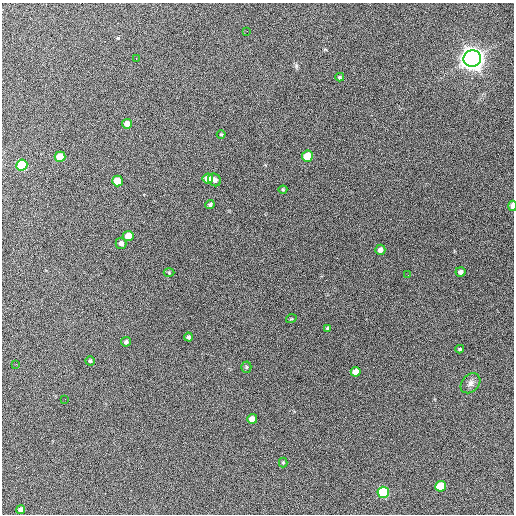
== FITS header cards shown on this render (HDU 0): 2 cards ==
NAXIS1  =                  512 / Axis length
NAXIS2  =                  512 / Axis length

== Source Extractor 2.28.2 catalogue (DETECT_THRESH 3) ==
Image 512 x 512 px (HDU 0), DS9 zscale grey, 1 PNG px = 1 image px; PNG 516 x 516 px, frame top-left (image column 1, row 512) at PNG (2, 3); each listed source drawn as its Kron ellipse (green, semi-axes under 4 px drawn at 4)
Background 836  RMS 30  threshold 89.5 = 3 sigma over >= 5 px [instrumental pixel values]
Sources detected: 37; all 37 listed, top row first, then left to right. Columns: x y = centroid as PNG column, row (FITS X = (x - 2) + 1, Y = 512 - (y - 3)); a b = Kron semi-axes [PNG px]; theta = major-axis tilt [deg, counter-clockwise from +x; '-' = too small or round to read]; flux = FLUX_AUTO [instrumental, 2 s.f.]
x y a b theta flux
247 31 3 2 - 1.8e+03
136 58 2 2 - 1.2e+03
472 58 9 8 - 2.5e+06
340 77 4 3 - 2.6e+03
127 124 5 5 - 1.4e+04
221 134 4 3 - 1.7e+03
307 156 5 5 - 5.4e+04
60 157 5 5 - 4.5e+04
22 165 5 5 - 1.4e+05
208 178 5 5 - 2.6e+04
215 180 7 6 - 6.5e+03
118 181 5 5 - 5.8e+04
283 190 4 4 - 1.9e+03
210 204 4 4 - 3.7e+03
512 206 5 3 - 1.6e+04
128 236 5 5 - 3.2e+04
121 243 5 5 - 8.0e+03
380 250 5 5 - 8.5e+03
169 272 5 3 - 1.8e+03
460 272 5 5 - 6.5e+03
408 275 2 2 - 9.4e+02
291 319 5 3 - 1.7e+03
328 328 4 3 - 3.6e+03
188 337 4 4 - 3.8e+03
126 342 5 4 - 4.0e+03
460 349 4 3 - 2.2e+03
90 361 4 4 - 2.8e+03
16 364 2 2 - 1.2e+03
246 367 5 5 - 2.4e+03
356 372 5 5 - 1.7e+04
470 383 11 8 47 9.5e+03
65 399 2 2 - 1.1e+03
252 419 5 5 - 1.6e+04
283 462 5 4 - 2.0e+03
441 486 5 5 - 7.3e+04
383 492 6 5 - 2.1e+05
20 510 4 4 - 7.3e+03
At the frame edge (FLAGS 8, measured only in part): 1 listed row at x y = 512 206